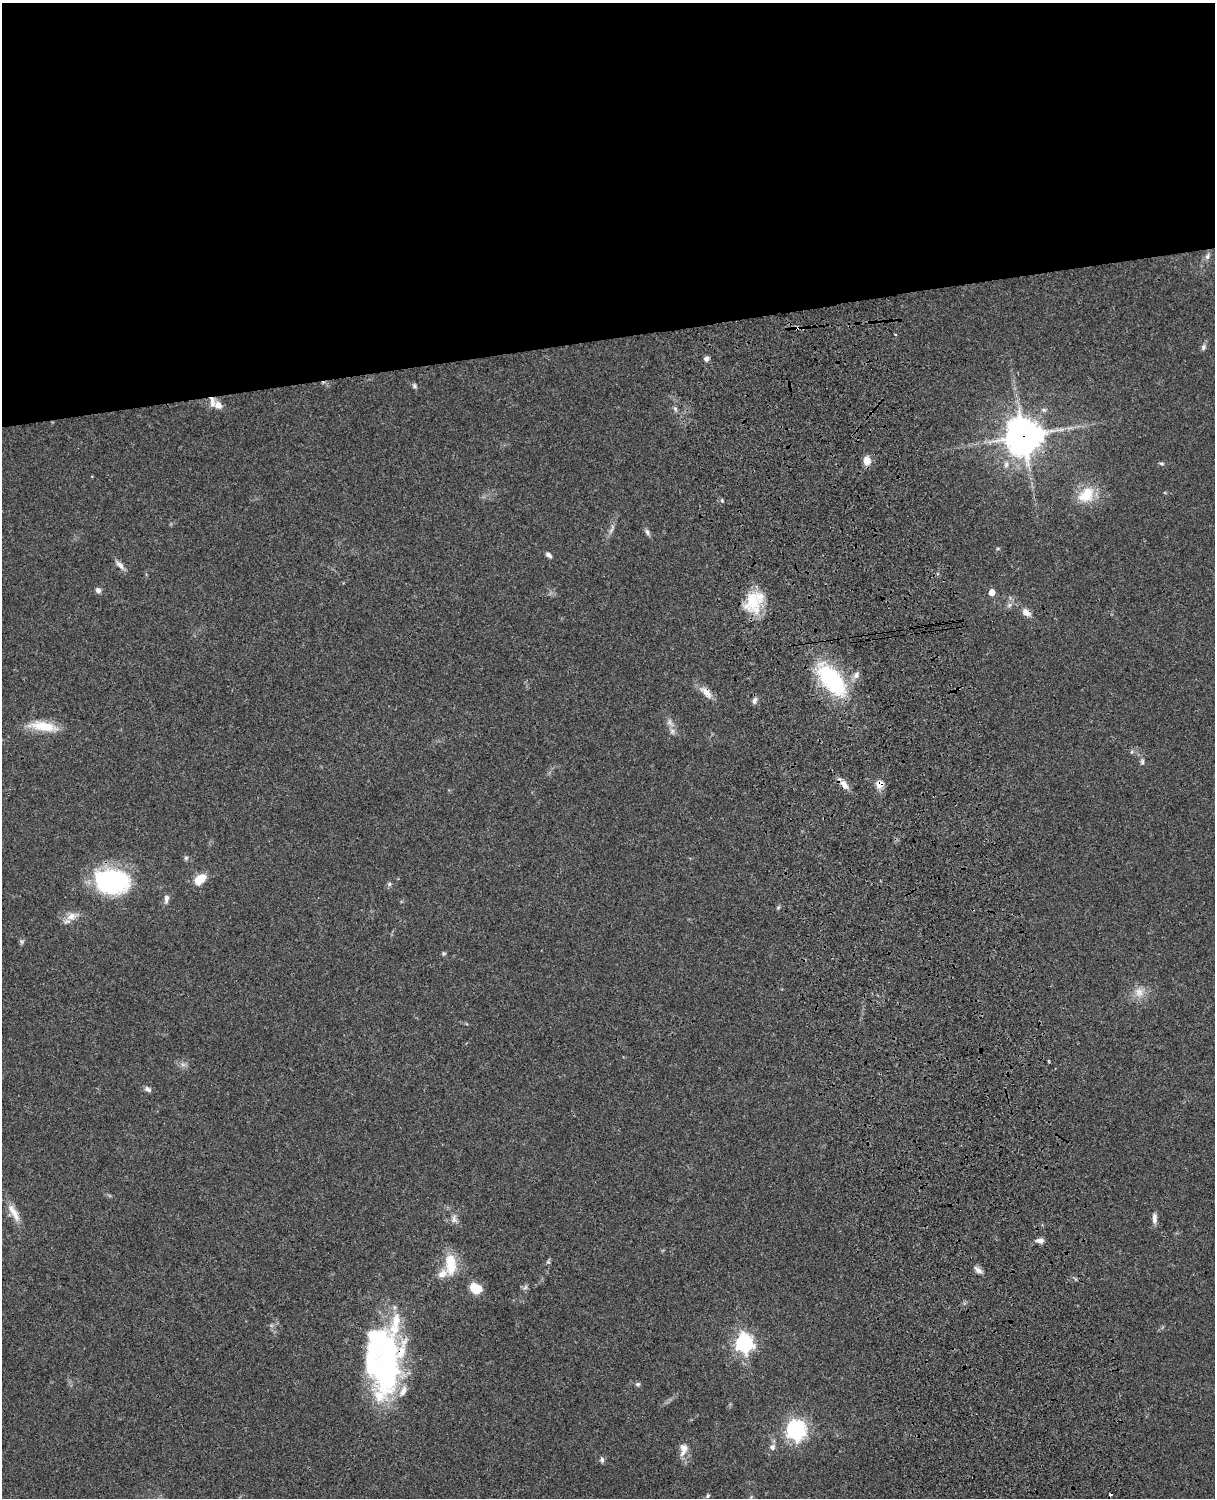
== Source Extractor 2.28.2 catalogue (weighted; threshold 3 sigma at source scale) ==
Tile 2 of 4 x 3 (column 2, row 1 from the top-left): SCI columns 1333-2545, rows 3269-4764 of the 5089 x 4927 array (HDU 1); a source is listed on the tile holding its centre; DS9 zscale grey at full resolution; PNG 1217 x 1500 px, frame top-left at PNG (2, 3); no overlay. Shown black and unused: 23% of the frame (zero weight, under 3 of 4 exposures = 6% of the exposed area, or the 3 px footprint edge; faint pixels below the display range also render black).
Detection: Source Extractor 2.28.2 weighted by HDU 2 'WHT'; one run over the whole footprint, this tile lists its part. Background 0.0901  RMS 0.0061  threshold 0.0276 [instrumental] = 3 sigma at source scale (4.5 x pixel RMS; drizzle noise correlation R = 1.50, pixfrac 1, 0.05/0.05 arcsec/px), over >= 5 px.
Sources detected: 66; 1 too faint to see at this stretch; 1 inside a brighter object's white glare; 1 cosmic-ray / hot-pixel residue — not listed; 5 inside a brighter listed object's ellipse — not listed separately; the other 58 listed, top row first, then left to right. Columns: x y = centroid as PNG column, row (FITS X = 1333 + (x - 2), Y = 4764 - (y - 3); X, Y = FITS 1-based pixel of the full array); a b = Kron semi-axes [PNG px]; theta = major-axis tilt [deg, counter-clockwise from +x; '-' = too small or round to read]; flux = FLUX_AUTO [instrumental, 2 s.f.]
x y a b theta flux
1207 256 10 6 61 2.2
798 328 5 4 - 3
895 334 4 2 - 0.4
1203 347 9 6 72 1.7
706 358 6 5 - 1.8
414 386 7 6 - 1.3
218 405 10 8 -37 4.2
675 409 8 5 -63 1.4
1023 436 12 12 - 1200
867 460 9 8 - 5.7
1161 463 6 4 -7 0.92
1086 495 25 18 43 16
722 501 6 3 -19 0.84
611 530 11 4 58 2
647 532 10 5 -65 1.7
548 555 8 5 -41 1.8
120 565 16 6 -46 3
98 590 7 7 - 1.9
992 592 5 5 - 6.5
753 601 29 20 -89 21
1009 605 7 6 - 1.8
1026 612 12 8 -30 4
856 675 11 7 54 3
832 680 48 22 -50 57
706 692 21 9 -47 5.9
754 700 9 6 76 2.1
670 723 14 7 -63 3.7
44 726 35 12 -9 15
1142 761 9 5 -81 1.6
880 784 11 10 - 5.1
844 785 15 8 -51 4.5
186 858 6 6 - 1.1
200 879 13 8 40 11
111 881 36 24 -8 82
389 884 6 6 - 1.1
166 899 13 6 82 2.5
778 907 6 4 3 0.81
72 916 19 10 18 5.9
21 942 8 4 -81 1.1
444 954 6 4 29 0.89
1139 992 14 12 -82 6.3
148 1089 9 6 -31 2
14 1213 29 9 -61 7.5
454 1219 12 7 -68 2.9
1154 1219 14 6 90 2.9
1040 1241 9 6 -5 2.8
451 1264 28 13 -88 16
978 1270 12 6 -38 2.8
475 1288 14 10 -30 10
525 1288 9 4 48 1.3
744 1343 7 7 - 240
385 1366 71 33 80 140
638 1384 7 5 2 1.1
795 1430 8 7 - 240
772 1447 8 6 61 2.1
683 1449 18 10 79 5.7
602 1460 7 6 - 1.6
707 1496 6 4 53 0.83
Overlapping masked pixels (flux is a lower limit): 7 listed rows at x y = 798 328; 1023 436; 1026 612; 706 692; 880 784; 844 785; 385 1366